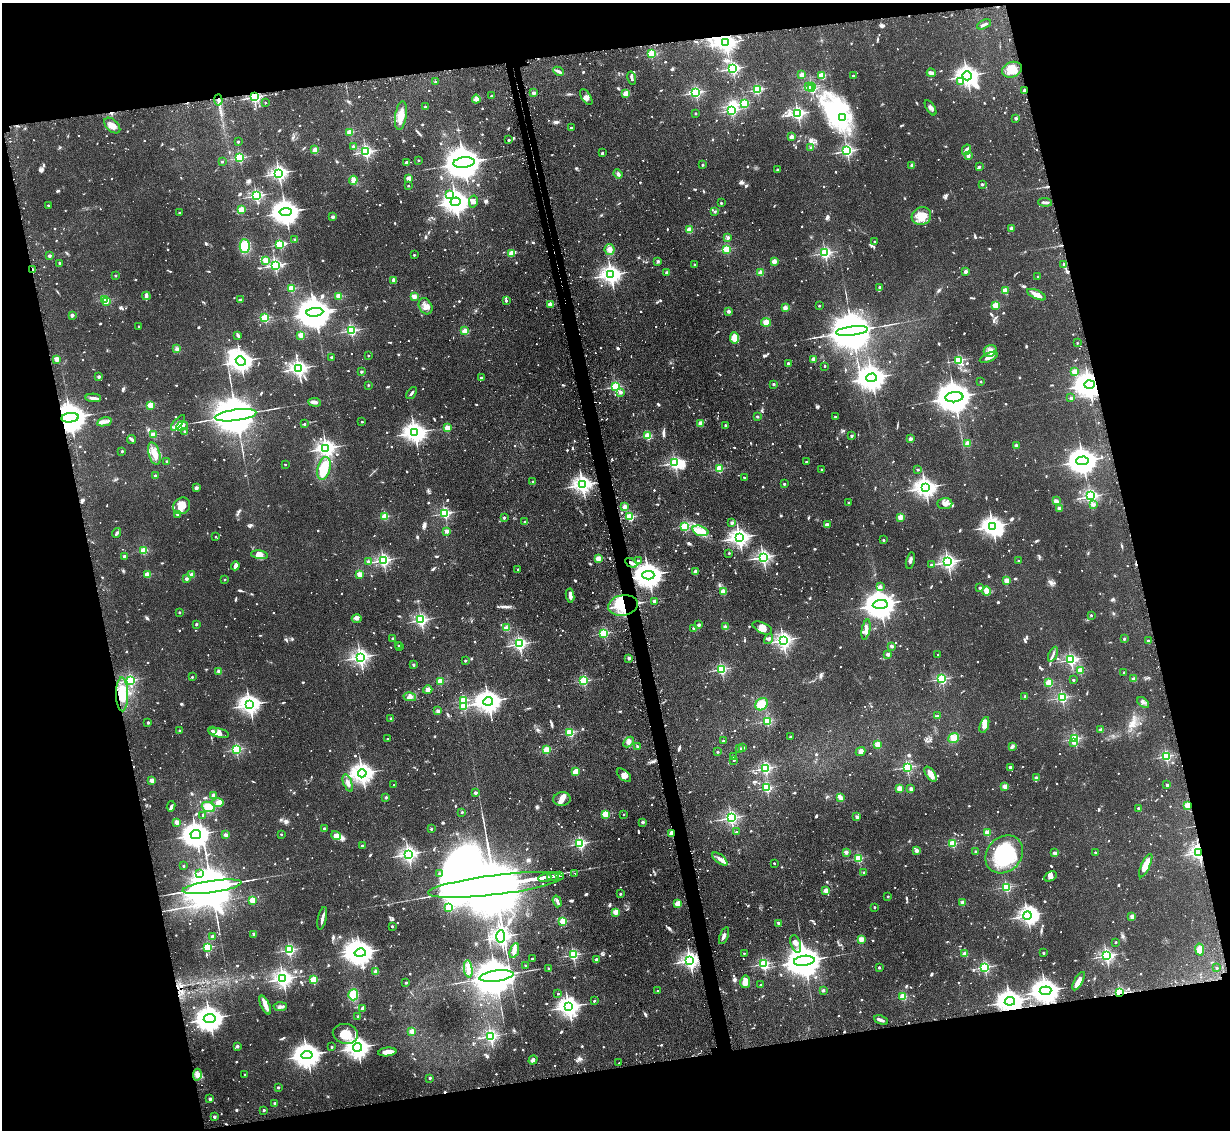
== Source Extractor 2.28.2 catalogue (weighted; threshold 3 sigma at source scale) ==
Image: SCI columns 33-4941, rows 159-4668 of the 4972 x 4943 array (HDU 1 of 3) = the unmasked area's bounding box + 8 px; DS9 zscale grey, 4 x 4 block average (1 PNG px = mean of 4 x 4 image px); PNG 1232 x 1132 px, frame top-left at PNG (2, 3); each listed source drawn as its Kron ellipse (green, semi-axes under 4 px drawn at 4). Shown black and unused: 26% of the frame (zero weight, under 2 of 3 exposures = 4% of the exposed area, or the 3 px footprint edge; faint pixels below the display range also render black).
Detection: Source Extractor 2.28.2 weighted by HDU 2 'WHT'. Background 0.137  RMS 0.0072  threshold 0.0322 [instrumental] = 3 sigma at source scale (4.5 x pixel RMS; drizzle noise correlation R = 1.50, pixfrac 1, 0.05/0.05 arcsec/px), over >= 5 px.
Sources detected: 1834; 19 too faint to see at this stretch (4 x 4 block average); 21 inside a brighter object's white glare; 65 cosmic-ray / hot-pixel residue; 3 long thin detections or spike segments (spike, bleed or trail) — neither listed nor drawn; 25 coinciding with a brighter row at this scale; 70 inside a brighter listed object's ellipse — not listed separately; of the other 1631, all 500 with FLUX_AUTO >= 10.9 (the completeness limit of this list) listed and drawn (1131 fainter detections not listed), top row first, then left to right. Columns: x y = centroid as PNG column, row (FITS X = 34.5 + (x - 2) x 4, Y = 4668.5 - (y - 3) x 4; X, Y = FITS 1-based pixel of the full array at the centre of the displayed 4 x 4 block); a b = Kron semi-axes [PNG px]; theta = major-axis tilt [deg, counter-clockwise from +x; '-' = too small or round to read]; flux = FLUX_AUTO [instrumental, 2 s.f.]
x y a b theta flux
984 24 7 2 27 15
726 43 3 3 - 2600
651 54 2 2 - 310
733 69 2 2 - 1000
1012 70 10 7 22 71
558 71 5 3 - 13
931 73 4 3 - 15
802 75 2 2 - 130
822 75 2 2 - 270
853 75 2 2 - 14
967 76 5 4 - 3400
632 78 7 2 -77 13
961 81 2 2 - 20
435 82 2 2 - 16
811 86 2 2 - 210
808 87 4 3 - 22
812 88 2 2 - 490
757 89 2 2 - 520
1024 90 2 2 - 60
696 92 2 2 - 810
534 93 2 2 - 55
626 94 2 2 - 160
491 96 2 2 - 27
254 97 2 2 - 1100
586 97 9 4 -57 20
476 99 4 4 - 12
218 100 5 3 - 13
265 103 2 2 - 13
744 103 2 2 - 400
425 107 2 2 - 29
930 108 9 4 -58 15
731 110 2 2 - 690
695 113 2 2 - 15
798 114 2 2 - 1100
401 116 15 6 81 58
842 117 2 2 - 370
1016 118 2 2 - 36
112 125 9 6 -43 29
571 127 2 2 - 20
350 132 2 2 - 210
792 137 2 2 - 85
508 140 2 2 - 24
238 142 2 2 - 17
353 147 2 2 - 54
811 148 2 2 - 24
315 150 4 4 - 22
966 150 5 4 - 18
847 151 2 2 - 1000
366 152 2 2 - 1000
602 153 2 2 - 31
968 155 2 2 - 68
240 158 2 2 - 500
418 160 2 2 - 14
222 161 2 2 - 24
407 162 2 2 - 46
464 163 11 5 7 18000
703 165 2 2 - 17
912 165 2 2 - 72
979 167 2 2 - 22
777 169 2 2 - 22
279 173 3 2 - 1700
618 174 5 3 - 11
408 178 2 2 - 110
353 180 4 3 - 23
982 184 2 2 - 21
408 186 2 2 - 11
449 194 2 2 - 65
256 196 2 2 - 900
456 202 5 4 - 4900
473 202 6 4 79 12
1045 202 7 2 -4 17
721 203 2 2 - 20
49 205 2 2 - 24
241 210 2 2 - 170
715 211 2 2 - 17
286 212 6 4 5 6700
180 213 2 2 - 16
921 216 10 8 25 74
333 217 2 2 - 56
1011 228 2 2 - 28
689 230 2 2 - 180
728 238 4 2 - 12
295 240 2 2 - 41
875 241 2 2 - 11
280 244 2 2 - 460
245 246 6 5 - 110
609 249 5 5 - 19
727 249 2 2 - 340
512 253 2 2 - 210
825 253 2 2 - 890
414 255 2 2 - 17
49 256 2 2 - 47
265 260 2 2 - 140
658 261 2 2 - 37
774 261 2 2 - 130
59 263 2 2 - 17
695 264 2 2 - 19
1064 264 2 2 - 17
275 265 2 2 - 990
32 269 2 2 - 25
966 271 2 2 - 54
667 273 2 2 - 56
761 273 2 2 - 170
116 275 2 2 - 18
611 275 3 3 - 2600
1038 276 2 2 - 12
394 280 3 3 - 13
880 287 2 2 - 28
291 288 2 2 - 270
1005 290 2 2 - 170
1037 295 10 3 -25 35
146 296 4 3 - 18
339 296 2 2 - 200
414 296 2 2 - 130
105 299 2 2 - 330
240 300 2 2 - 51
106 301 2 2 - 43
506 301 2 2 - 25
550 304 2 2 - 100
996 305 2 2 - 240
425 306 8 6 -60 28
819 306 2 2 - 13
785 308 2 2 - 130
729 311 2 2 - 54
315 312 8 4 7 10000
72 315 2 2 - 67
265 318 2 2 - 410
766 322 5 4 - 31
139 326 2 2 - 15
351 330 2 2 - 710
465 331 2 2 - 180
852 331 16 4 7 31000
238 335 3 2 - 13
301 335 2 2 - 150
735 338 6 4 -82 50
1077 343 2 2 - 13
177 349 4 3 - 11
990 351 6 5 - 23
368 355 2 2 - 15
332 357 2 2 - 39
989 357 10 3 25 26
57 359 3 3 - 28
814 359 2 2 - 95
959 360 2 2 - 540
241 361 5 4 - 3800
788 363 2 2 - 33
825 366 2 2 - 16
298 368 3 2 - 1900
361 372 2 2 - 27
1075 372 2 2 - 200
99 377 2 2 - 48
481 378 2 2 - 26
872 378 5 4 - 5600
981 381 2 2 - 14
774 384 2 2 - 20
1089 384 5 4 - 5700
368 385 2 2 - 16
616 387 2 2 - 520
620 392 2 2 - 48
412 393 7 2 51 11
954 397 9 5 6 13000
93 398 8 3 -3 15
1071 398 2 2 - 34
315 402 6 4 -5 17
150 405 2 2 - 190
235 415 21 5 7 35000
757 416 2 2 - 27
835 416 2 2 - 14
70 418 9 5 6 13000
104 422 7 3 13 18
362 422 2 2 - 13
178 423 10 4 49 18
701 423 4 3 - 11
304 424 2 2 - 15
725 425 2 2 - 16
182 426 6 4 26 29
447 428 2 2 - 160
185 432 3 2 - 13
415 432 4 3 - 3200
153 435 2 2 - 160
648 436 2 2 - 290
851 436 2 2 - 23
910 439 2 2 - 70
131 440 4 2 - 13
968 443 2 2 - 140
1016 445 2 2 - 53
326 448 3 3 - 2100
122 451 2 2 - 20
154 453 11 5 -74 49
167 461 2 2 - 32
1083 461 6 4 3 7000
806 462 2 2 - 13
675 463 4 2 - 970
285 464 2 2 - 12
324 468 12 6 75 130
719 469 2 2 - 330
821 469 2 2 - 15
918 469 2 2 - 19
155 476 2 2 - 45
744 477 2 2 - 18
533 482 2 2 - 21
784 484 2 2 - 23
582 485 3 3 - 2400
196 488 2 2 - 63
925 488 4 3 - 2800
1091 496 2 2 - 670
1056 501 3 3 - 16
849 503 2 2 - 23
945 504 7 5 4 21
1094 504 2 2 - 26
182 506 9 8 - 53
625 507 2 2 - 95
1059 508 2 2 - 74
445 513 2 2 - 740
178 514 2 2 - 48
385 516 2 2 - 250
630 517 2 2 - 390
900 517 2 2 - 150
504 518 2 2 - 33
525 522 2 2 - 16
732 523 2 2 - 43
827 525 3 2 - 30
685 526 2 2 - 410
992 526 4 3 - 2800
447 531 2 2 - 74
700 531 8 4 -17 38
117 533 5 2 - 11
215 537 2 2 - 13
739 538 3 3 - 2500
883 540 2 2 - 19
144 551 2 2 - 280
729 553 2 2 - 15
260 555 8 4 -8 21
124 556 2 2 - 35
763 557 2 2 - 1400
598 559 2 2 - 190
383 560 2 2 - 1100
639 561 2 2 - 44
910 561 8 3 77 12
1019 561 2 2 - 26
369 562 2 2 - 73
948 562 3 2 - 1500
631 563 6 3 -28 18
931 565 2 2 - 22
235 566 4 4 - 20
518 569 2 2 - 16
696 571 2 2 - 91
147 574 2 2 - 180
359 574 2 2 - 160
192 575 2 2 - 100
648 575 6 4 -2 6400
186 579 2 2 - 47
225 580 2 2 - 15
1006 580 2 2 - 130
880 587 3 3 - 12
980 588 2 2 - 19
723 591 2 2 - 170
987 591 4 3 - 44
570 595 7 3 -83 23
654 601 2 2 - 38
880 604 7 4 5 9400
623 605 15 10 9 130
179 612 2 2 - 19
1091 615 2 2 - 19
357 618 5 3 - 13
421 620 2 2 - 1000
196 624 2 2 - 30
699 625 2 2 - 39
725 627 2 2 - 82
506 628 2 2 - 200
694 628 2 2 - 23
762 628 10 5 -25 31
866 629 10 4 78 21
603 633 2 2 - 500
392 638 2 2 - 20
769 639 5 4 - 13
1124 639 2 2 - 26
783 640 3 2 - 1900
1148 641 2 2 - 51
519 644 2 2 - 1200
398 645 2 2 - 12
892 646 2 2 - 53
400 647 2 2 - 13
888 654 2 2 - 57
938 654 2 2 - 12
1053 654 8 2 65 12
360 657 3 2 - 1800
629 658 2 2 - 49
1071 660 2 2 - 960
465 661 2 2 - 20
413 665 2 2 - 24
721 669 2 2 - 670
219 671 2 2 - 94
1080 671 2 2 - 210
1124 672 2 2 - 19
192 677 2 2 - 19
942 679 2 2 - 640
1134 679 2 2 - 120
130 680 2 2 - 730
1073 680 2 2 - 20
440 681 2 2 - 210
583 681 2 2 - 510
1049 683 2 2 - 280
428 690 5 4 - 18
122 694 17 6 -90 78
1025 696 2 2 - 30
410 697 6 4 -12 17
1062 697 2 2 - 690
463 700 2 2 - 400
488 701 5 3 - 4600
1143 703 7 3 -41 11
761 704 6 5 - 86
250 705 4 3 - 2900
464 706 2 2 - 230
438 711 2 2 - 58
938 716 2 2 - 38
391 718 2 2 - 34
767 721 2 2 - 480
148 722 2 2 - 21
984 725 8 4 71 27
1101 730 2 2 - 84
180 731 2 2 - 17
212 731 2 2 - 31
570 732 2 2 - 420
219 733 10 4 -13 26
790 736 2 2 - 17
954 738 6 5 - 29
387 739 2 2 - 12
1075 739 2 2 - 580
723 741 2 2 - 12
628 742 6 4 45 17
1073 742 2 2 - 51
877 744 2 2 - 160
637 746 2 2 - 16
1012 746 4 3 - 13
743 748 2 2 - 26
236 749 2 2 - 620
740 749 2 2 - 38
546 750 2 2 - 260
718 752 2 2 - 15
860 752 5 4 - 19
1166 756 2 2 - 620
733 757 2 2 - 42
734 760 2 2 - 12
907 767 2 2 - 720
1010 767 2 2 - 38
765 768 2 2 - 750
576 771 2 2 - 120
362 773 4 3 - 3500
931 774 8 4 -55 28
624 775 8 5 -42 25
1036 778 2 2 - 83
152 780 2 2 - 130
348 783 9 3 -70 19
394 785 2 2 - 12
1167 785 2 2 - 34
1005 786 2 2 - 130
767 788 2 2 - 500
911 788 2 2 - 35
899 789 2 2 - 140
475 793 2 2 - 40
213 795 3 2 - 12
386 797 2 2 - 28
840 797 3 2 - 35
562 799 8 7 - 30
218 803 6 4 2 19
1187 805 2 2 - 200
171 806 5 3 - 13
208 807 7 5 -22 53
1138 808 2 2 - 20
462 812 2 2 - 21
605 814 2 2 - 280
624 814 2 2 - 11
203 815 2 2 - 16
857 817 2 2 - 29
731 818 2 2 - 1200
177 822 4 4 - 16
643 822 2 2 - 35
324 828 2 2 - 20
431 829 2 2 - 15
736 832 2 2 - 19
987 832 2 2 - 150
672 833 2 2 - 84
196 834 5 4 - 5400
281 834 2 2 - 14
226 835 2 2 - 75
336 835 5 2 - 78
580 843 2 2 - 800
953 844 2 2 - 360
362 846 2 2 - 16
917 851 2 2 - 62
846 852 2 2 - 94
976 852 2 2 - 41
1095 852 2 2 - 17
1199 852 2 2 - 1400
1055 853 2 2 - 60
408 854 3 2 - 1700
1004 854 21 17 45 300
859 858 2 2 - 370
720 859 9 4 -38 23
774 863 2 2 - 15
183 866 2 2 - 19
1146 866 13 3 64 67
864 872 2 2 - 14
199 873 2 2 - 14
439 873 2 2 - 11
575 873 2 2 - 15
559 876 4 2 - 1300
1051 876 7 4 28 15
553 877 6 2 8 2300
545 878 6 2 9 3400
496 885 68 10 7 140000
212 887 30 6 8 52000
1006 887 2 2 - 540
826 891 2 2 - 160
620 894 2 2 - 20
888 896 2 2 - 17
252 900 2 2 - 230
557 901 6 2 -72 12
963 902 3 3 - 15
678 903 2 2 - 200
875 907 2 2 - 18
449 908 2 2 - 220
615 912 2 2 - 160
1027 915 4 3 - 1800
1132 917 2 2 - 91
322 918 11 2 77 26
563 921 2 2 - 290
779 923 2 2 - 52
392 926 2 2 - 23
254 934 2 2 - 54
212 936 2 2 - 63
724 936 9 3 69 17
501 937 6 3 89 2300
861 939 2 2 - 170
1116 942 2 2 - 12
796 944 9 5 -71 27
208 947 2 2 - 490
289 950 2 2 - 790
1200 950 6 4 -79 49
514 951 8 3 71 17
360 953 5 4 - 4900
744 953 2 2 - 11
1043 953 2 2 - 18
965 954 2 2 - 160
573 955 2 2 - 720
1106 956 2 2 - 1200
532 958 2 2 - 15
596 959 2 2 - 32
690 960 3 2 - 2000
804 961 10 5 7 15000
764 964 2 2 - 730
525 966 2 2 - 16
879 967 2 2 - 23
985 967 2 2 - 780
548 968 2 2 - 11
1217 968 2 2 - 12
468 969 8 3 -82 22
376 972 2 2 - 120
496 976 17 5 8 25000
283 979 3 2 - 1900
313 980 2 2 - 330
1079 981 10 4 60 31
406 982 2 2 - 17
745 982 6 5 - 41
761 985 2 2 - 21
823 990 2 2 - 27
658 991 2 2 - 14
1045 991 6 4 5 6300
1120 993 2 2 - 540
558 994 2 2 - 12
353 995 5 5 - 75
903 996 2 2 - 260
594 1001 2 2 - 20
1010 1001 5 3 - 4700
265 1005 10 3 -66 36
280 1007 7 3 4 15
568 1007 4 3 - 3000
362 1008 2 2 - 32
358 1017 2 2 - 56
210 1018 6 4 7 6300
881 1020 7 3 -24 15
412 1031 2 2 - 100
345 1034 12 10 -12 100
491 1036 2 2 - 930
237 1046 2 2 - 40
332 1047 2 2 - 21
358 1047 4 3 - 3900
387 1052 9 3 7 47
307 1055 6 4 6 5600
533 1060 5 3 - 15
618 1063 2 2 - 17
245 1074 2 2 - 12
197 1075 6 3 82 15
430 1078 2 2 - 30
278 1087 2 2 - 21
210 1099 2 2 - 43
275 1103 2 2 - 38
264 1110 2 2 - 27
214 1117 2 2 - 40
Overlapping masked pixels (flux is a lower limit): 15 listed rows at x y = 726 43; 1024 90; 254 97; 218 100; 32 269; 1089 384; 70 418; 631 563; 648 575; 623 605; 672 833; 1199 852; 1045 991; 1120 993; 1010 1001
Diffuse or blended objects may show on this block-average render without a row.